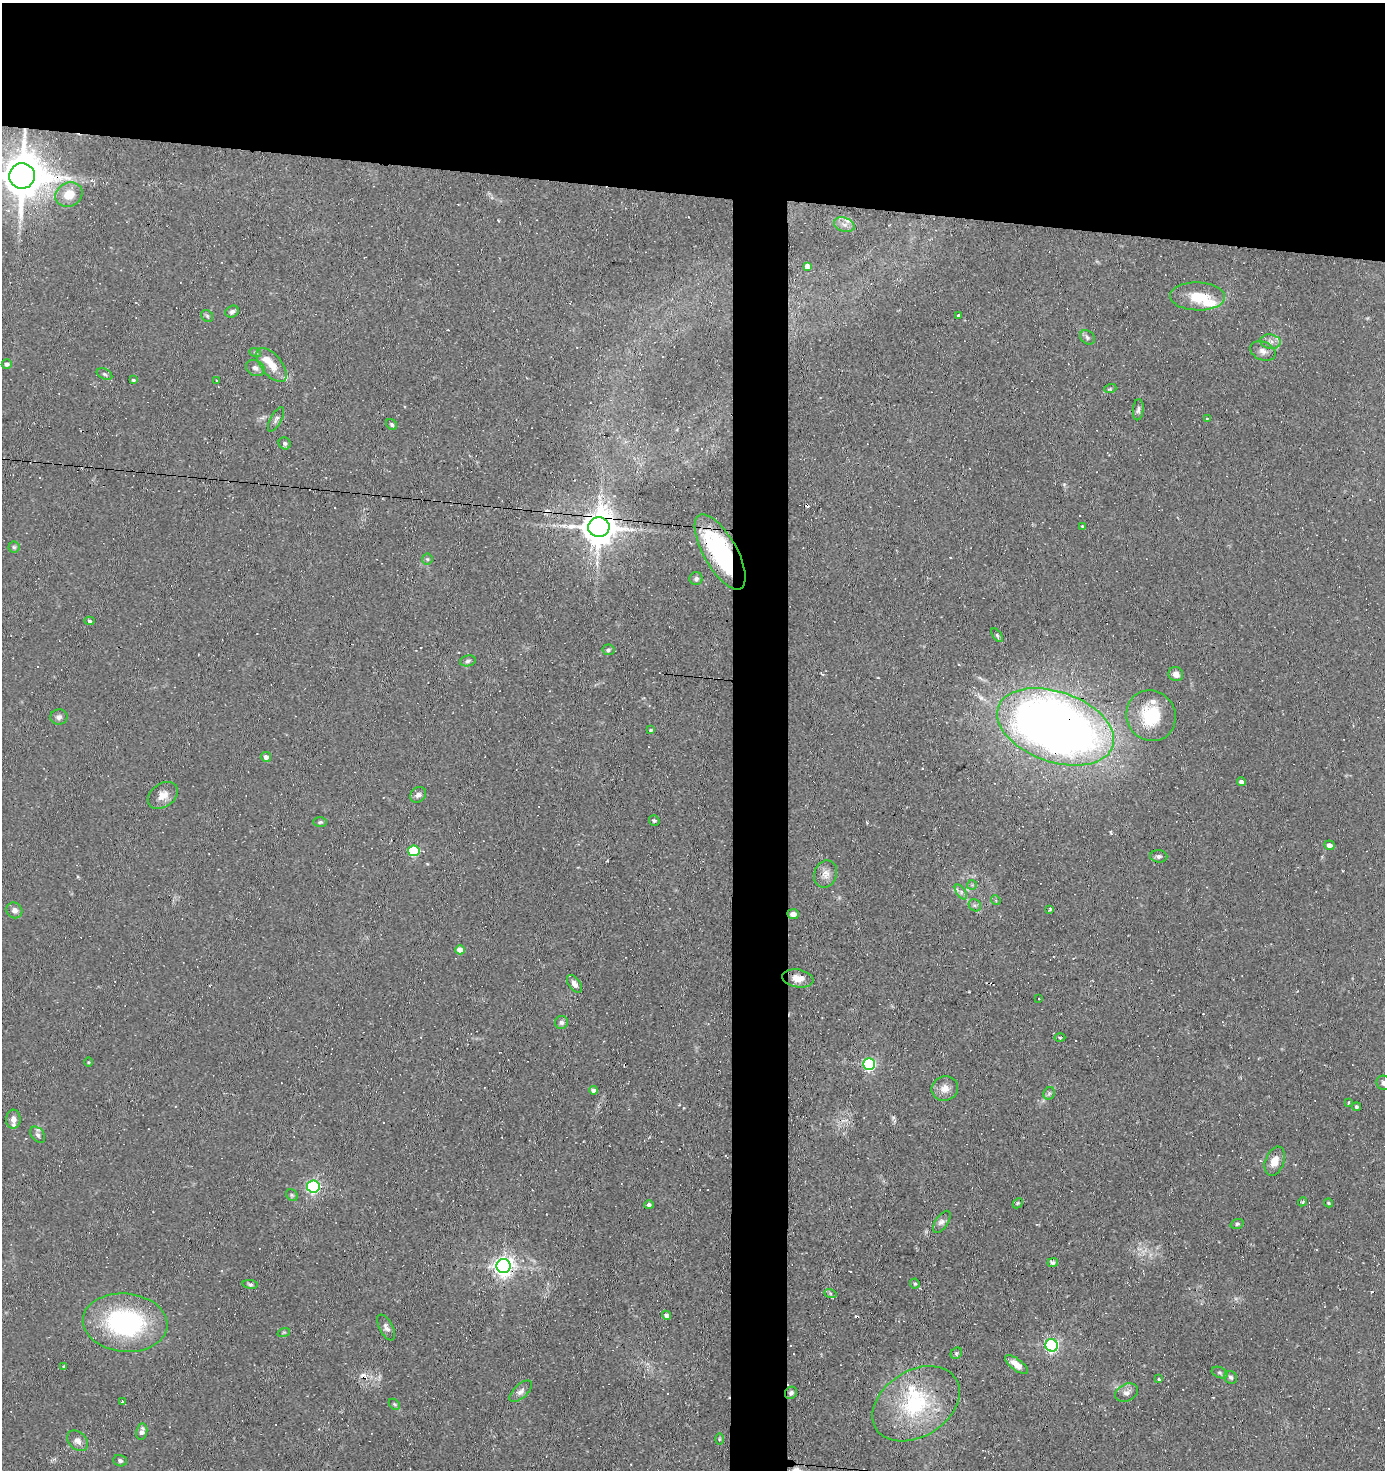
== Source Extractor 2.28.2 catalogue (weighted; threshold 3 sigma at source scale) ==
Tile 2 of 3 x 3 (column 2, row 1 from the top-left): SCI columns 1484-2866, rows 2936-4403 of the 4431 x 4403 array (HDU 1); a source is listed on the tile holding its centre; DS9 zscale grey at full resolution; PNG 1387 x 1472 px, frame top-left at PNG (2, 3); each listed source drawn as its Kron ellipse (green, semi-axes under 4 px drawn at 4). Shown black and unused: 17% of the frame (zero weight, under 2 of 3 exposures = <1% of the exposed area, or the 3 px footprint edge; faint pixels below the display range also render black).
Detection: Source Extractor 2.28.2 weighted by HDU 2 'WHT'; one run over the whole footprint, this tile lists its part. Background 0.154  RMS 0.0067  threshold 0.03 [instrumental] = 3 sigma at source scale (4.5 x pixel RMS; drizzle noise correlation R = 1.50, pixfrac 1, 0.05/0.05 arcsec/px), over >= 5 px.
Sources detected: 127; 14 cosmic-ray / hot-pixel residue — neither listed nor drawn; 6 inside a brighter listed object's ellipse — not listed separately; the other 107 listed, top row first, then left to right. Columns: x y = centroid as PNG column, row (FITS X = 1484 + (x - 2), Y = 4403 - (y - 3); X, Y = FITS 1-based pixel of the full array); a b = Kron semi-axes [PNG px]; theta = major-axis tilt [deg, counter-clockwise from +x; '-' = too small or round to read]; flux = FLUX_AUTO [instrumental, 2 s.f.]
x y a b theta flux
22 176 13 12 - 3100
69 194 14 11 27 12
844 225 11 7 -20 3.4
808 266 3 3 - 84
1197 296 27 14 -2 18
232 312 7 5 31 1.9
958 315 3 3 - 2
207 316 7 5 -46 1.1
1087 337 8 6 -42 1.8
1270 342 10 7 -9 3.4
1263 351 13 9 -22 3.8
255 352 6 3 -20 0.84
7 364 5 4 - 2.3
272 365 20 10 -50 9.9
255 368 10 7 -29 2.9
104 374 8 5 -27 1.5
133 380 4 3 - 1
216 381 3 2 - 0.83
1110 389 6 4 18 0.92
1138 410 10 5 85 2
276 419 13 5 62 2.1
1207 419 3 3 - 0.74
392 424 6 5 - 1.3
285 443 6 5 - 1.9
1082 526 3 3 - 0.76
599 527 11 10 - 1600
14 547 5 5 - 1
720 552 42 16 -60 83
427 559 5 5 - 0.94
696 579 6 6 - 1.9
89 621 5 4 - 1.6
997 635 8 4 -55 0.99
608 650 6 5 - 1.3
468 661 8 5 13 1.6
1176 674 7 7 - 4.8
1151 716 26 24 -56 32
59 717 8 7 - 2.4
1055 727 60 35 -19 690
651 730 4 3 - 0.96
266 757 5 5 - 3.1
1241 782 5 4 - 2.5
163 795 16 11 36 6.6
418 795 8 7 - 2.4
654 821 5 5 - 1.2
320 822 7 5 2 1.2
1329 845 5 5 - 3.1
414 851 6 5 - 44
1159 856 8 6 -4 2
826 874 14 11 70 5.1
972 885 5 5 - 1
961 892 8 4 -55 1.9
996 900 5 4 - 1
975 905 6 5 - 1.4
1050 909 4 3 - 0.95
14 910 8 7 - 3
793 914 5 5 - 4.1
460 950 5 4 - 8.7
798 978 16 9 -9 7
575 984 10 5 -53 3
1038 999 2 2 - 1.2
561 1022 6 6 - 1.9
1060 1038 5 3 - 0.88
88 1062 4 3 - 0.56
869 1064 6 6 - 100
1384 1083 7 7 - 2.1
945 1088 13 12 - 5.7
593 1090 4 4 - 2.5
1049 1093 6 5 - 1.3
1349 1102 3 3 - 1.4
1357 1107 4 4 - 1.2
13 1119 9 7 89 4.3
38 1135 9 6 -50 2
1275 1161 15 9 70 7.4
313 1187 6 6 - 120
292 1195 6 5 - 1.1
1302 1202 4 3 - 0.77
1018 1203 6 4 45 1
1328 1203 4 3 - 0.81
649 1205 5 4 - 2
942 1222 12 6 56 2.5
1237 1224 6 5 - 1.4
1053 1262 5 4 - 2.4
504 1266 7 7 - 390
915 1283 5 4 - 0.98
250 1284 8 4 -7 1.1
830 1293 6 4 -19 1.1
666 1315 4 4 - 3.6
125 1323 42 29 -5 97
386 1327 14 6 -61 2.8
284 1332 6 4 18 0.91
1052 1345 6 6 - 140
956 1353 6 5 - 1
1016 1365 13 5 -37 6.6
64 1366 3 2 - 0.71
1220 1372 8 5 -22 1.4
1231 1377 7 6 - 1.6
1158 1378 3 3 - 5.7
521 1391 14 6 43 3.2
791 1393 6 5 - 1.8
1127 1393 12 8 25 3.4
122 1402 4 3 - 0.58
394 1404 6 4 -45 1
916 1404 47 33 33 62
142 1432 8 5 78 3.5
719 1439 6 4 89 0.92
77 1441 12 8 -43 3.8
120 1461 7 5 -18 1.6
Overlapping masked pixels (flux is a lower limit): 5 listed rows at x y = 22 176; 599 527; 720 552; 1055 727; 504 1266
Isophote crosses this tile's border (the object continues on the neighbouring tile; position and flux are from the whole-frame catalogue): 2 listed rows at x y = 22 176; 1384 1083